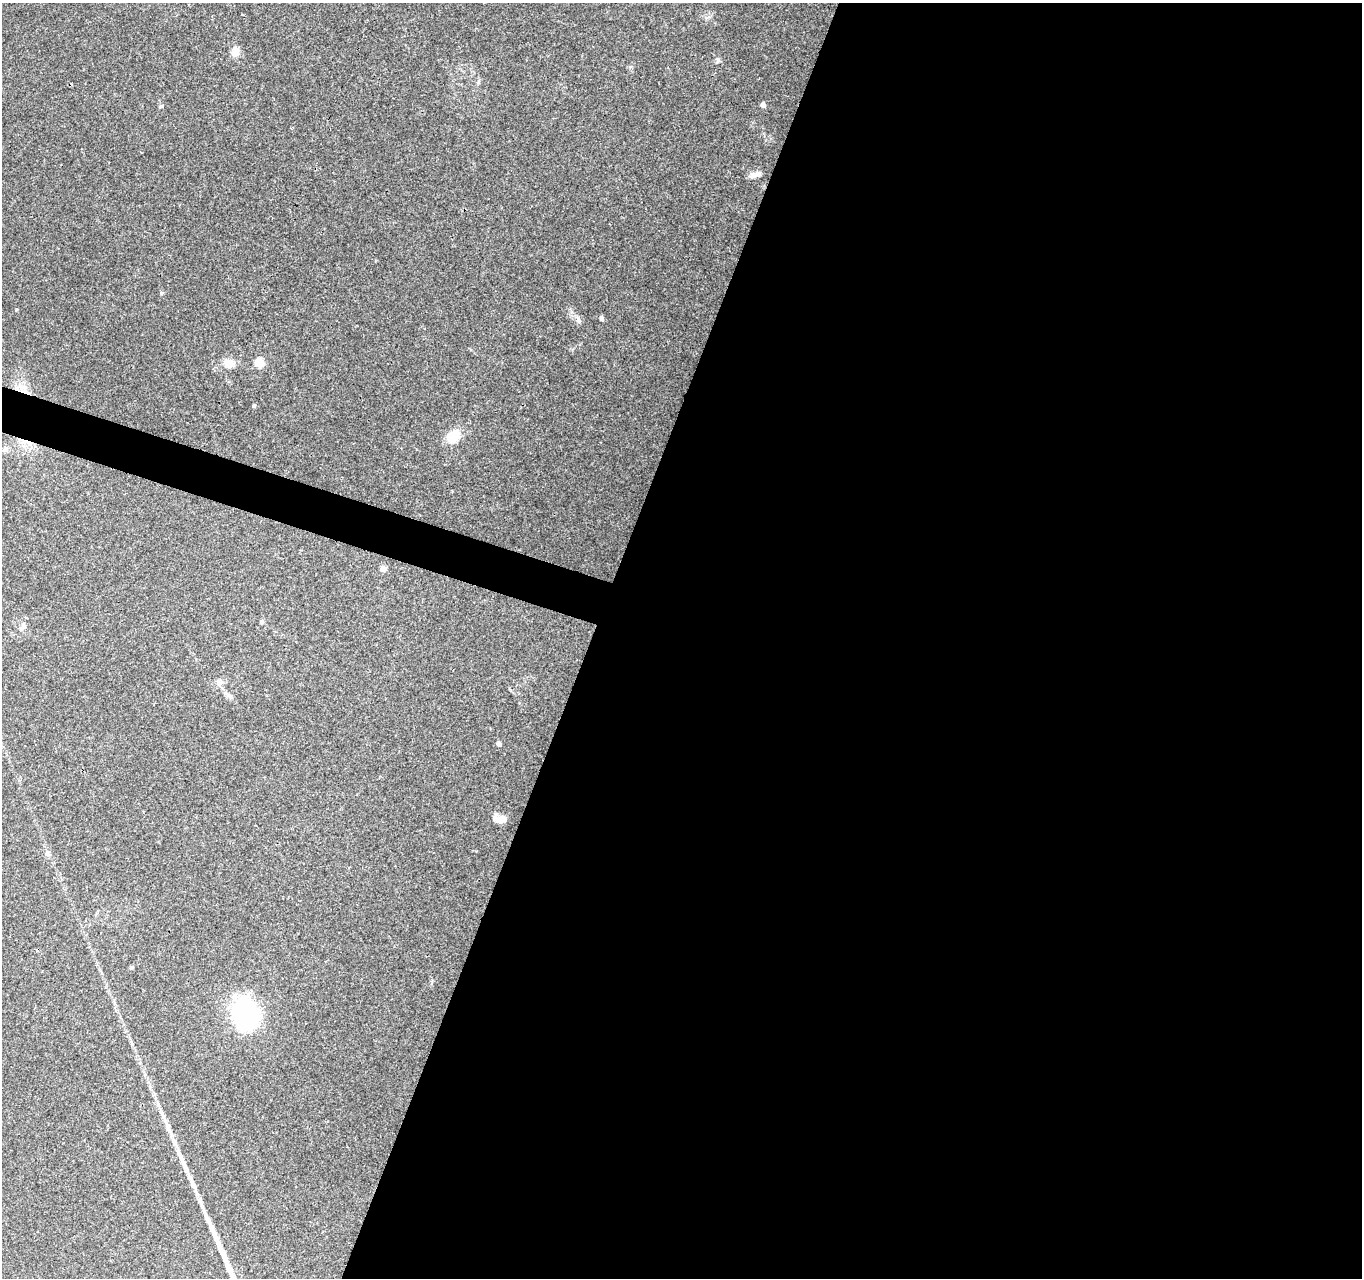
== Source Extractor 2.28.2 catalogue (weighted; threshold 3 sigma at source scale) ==
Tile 12 of 4 x 4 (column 4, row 3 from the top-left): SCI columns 4081-5440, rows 1492-2767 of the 5450 x 5597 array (HDU 1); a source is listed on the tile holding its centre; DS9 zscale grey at full resolution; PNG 1364 x 1280 px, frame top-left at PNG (2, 3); no overlay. Shown black and unused: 58% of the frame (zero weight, under 3 of 4 exposures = <1% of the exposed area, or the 3 px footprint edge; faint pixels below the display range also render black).
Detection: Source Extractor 2.28.2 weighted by HDU 2 'WHT'; one run over the whole footprint, this tile lists its part. Background 0.069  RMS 0.0045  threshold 0.0204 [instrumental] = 3 sigma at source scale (4.5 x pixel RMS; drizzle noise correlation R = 1.50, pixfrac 1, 0.0396/0.0396 arcsec/px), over >= 5 px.
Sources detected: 23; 1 inside a brighter object's white glare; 1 cosmic-ray / hot-pixel residue — not listed; the other 21 listed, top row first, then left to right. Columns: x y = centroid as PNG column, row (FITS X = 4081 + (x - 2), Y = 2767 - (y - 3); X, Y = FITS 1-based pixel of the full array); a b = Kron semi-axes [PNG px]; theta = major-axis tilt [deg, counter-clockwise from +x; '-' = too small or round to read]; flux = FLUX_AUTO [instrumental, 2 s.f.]
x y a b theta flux
235 52 8 6 84 7.7
718 60 6 6 - 0.87
763 105 5 4 - 2
161 106 6 4 43 0.57
755 175 18 6 13 2.2
601 318 6 4 -71 0.88
578 320 11 6 -64 1.5
259 362 5 5 - 19
229 363 15 10 -35 3.7
254 406 4 4 - 0.64
453 436 15 12 26 8.4
5 449 9 7 63 1.5
383 569 5 5 - 3.5
261 622 6 4 -89 0.61
24 626 8 5 -51 1.3
219 683 11 8 31 2.1
499 743 4 4 - 2
500 819 14 8 -4 3.8
47 853 7 6 - 1.2
132 968 5 5 - 0.7
246 1014 33 24 -67 56
Unlisted compact peaks at least as high as the median listed source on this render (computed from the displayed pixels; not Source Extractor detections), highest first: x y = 161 293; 16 309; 706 18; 630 67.